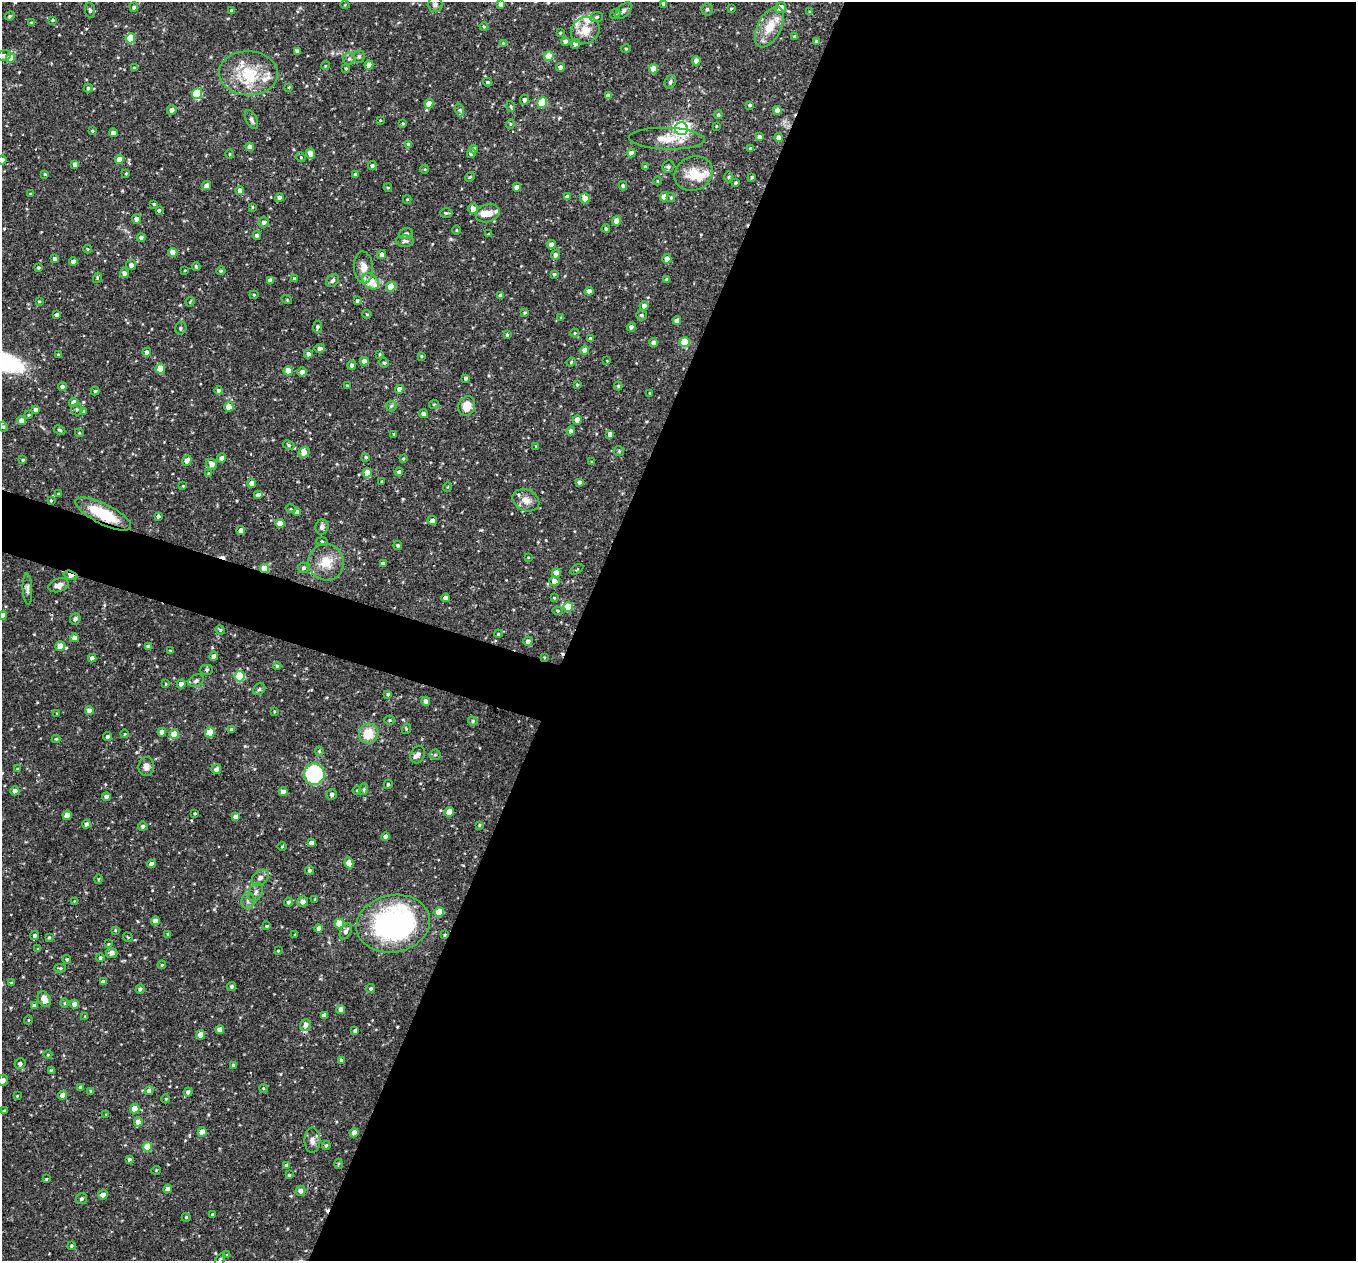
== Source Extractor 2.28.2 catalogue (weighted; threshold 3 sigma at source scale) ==
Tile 12 of 4 x 4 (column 4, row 3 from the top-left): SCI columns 4065-5418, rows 1524-2782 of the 5421 x 5435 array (HDU 1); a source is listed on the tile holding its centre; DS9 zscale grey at full resolution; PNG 1358 x 1263 px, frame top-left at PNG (2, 2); each listed source drawn as its Kron ellipse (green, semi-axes under 4 px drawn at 4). Shown black and unused: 60% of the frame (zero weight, under 2 of 3 exposures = <1% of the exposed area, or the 3 px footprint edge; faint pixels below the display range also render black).
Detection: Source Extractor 2.28.2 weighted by HDU 2 'WHT'; one run over the whole footprint, this tile lists its part. Background 0.0768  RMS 0.0052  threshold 0.0233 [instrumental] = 3 sigma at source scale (4.5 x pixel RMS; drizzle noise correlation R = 1.50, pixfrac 1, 0.05/0.05 arcsec/px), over >= 5 px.
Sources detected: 420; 1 inside a brighter object's white glare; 3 cosmic-ray / hot-pixel residue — neither listed nor drawn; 13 inside a brighter listed object's ellipse — not listed separately; the other 403 listed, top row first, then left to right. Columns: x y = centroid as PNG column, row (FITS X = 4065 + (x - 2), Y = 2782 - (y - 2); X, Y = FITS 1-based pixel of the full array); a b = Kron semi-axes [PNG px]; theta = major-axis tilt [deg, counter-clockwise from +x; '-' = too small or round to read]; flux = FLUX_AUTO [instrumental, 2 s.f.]
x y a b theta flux
664 3 4 4 - 2.3
501 4 4 4 - 2.2
345 5 4 3 - 0.42
435 5 7 7 - 1.5
134 7 4 4 - 1.2
781 8 5 5 - 5.3
707 9 6 5 - 1
731 9 3 3 - 0.46
90 10 8 5 -82 1.2
232 11 4 3 - 1.7
623 11 10 5 46 1.5
810 12 4 4 - 0.5
615 14 6 4 43 0.65
10 16 5 4 - 0.75
597 17 6 5 - 0.95
53 20 3 3 - 0.54
32 23 4 4 - 0.76
484 26 4 3 - 0.57
769 27 22 12 62 11
585 30 15 12 32 7.2
560 33 3 3 - 0.51
794 36 4 3 - 0.79
130 38 5 4 - 15
565 41 4 4 - 1.9
816 41 4 3 - 0.63
503 43 3 3 - 0.43
575 44 5 4 - 2.7
626 49 5 3 - 0.52
297 51 4 4 - 1.4
4 56 7 5 14 1.9
359 56 6 5 - 0.86
549 56 5 4 - 11
11 58 5 4 - 9.8
349 59 6 6 - 1
696 61 4 4 - 2.3
369 65 4 4 - 5.4
325 66 4 3 - 0.4
560 67 4 4 - 2.4
134 68 3 3 - 0.64
346 68 4 3 - 0.69
653 69 4 4 - 8.9
248 73 29 22 -3 21
487 82 4 3 - 0.65
670 82 7 5 68 1.2
289 87 4 4 - 0.47
88 88 4 4 - 0.78
197 94 5 5 - 24
608 96 4 4 - 3.2
524 100 5 4 - 1.6
542 103 5 5 - 21
429 104 4 4 - 6.6
750 105 4 3 - 0.83
511 106 5 3 - 0.63
172 110 5 4 - 2.4
460 110 6 4 -72 0.88
777 110 4 4 - 2.6
718 115 4 4 - 1.1
251 120 10 5 -64 1.5
380 120 4 2 - 0.34
403 124 3 3 - 0.51
510 124 4 4 - 0.62
716 126 3 2 - 0.32
681 129 6 6 - 150
92 131 4 3 - 0.61
113 133 4 4 - 2.9
760 137 4 4 - 1.6
779 137 4 4 - 3.2
667 139 38 11 -2 9.9
409 145 4 4 - 1.8
250 147 4 4 - 2.9
751 148 4 3 - 1.3
474 149 4 4 - 1.3
471 153 5 4 - 2.3
631 153 4 4 - 2.6
230 154 5 3 - 0.39
311 154 5 4 - 4.4
301 157 5 4 - 0.62
2 160 5 4 - 2.3
119 160 4 4 - 7.3
75 164 4 4 - 2.3
372 166 4 4 - 1
645 167 4 3 - 0.65
668 167 6 5 - 1.1
425 169 4 3 - 0.42
126 173 3 3 - 0.43
45 174 4 4 - 0.59
356 174 4 3 - 1.5
694 174 20 17 26 9.4
470 177 5 4 - 0.56
729 177 5 3 - 0.56
752 177 3 3 - 0.58
657 181 4 3 - 0.4
736 183 3 3 - 0.6
207 185 5 4 - 2.8
623 186 4 3 - 0.76
388 187 4 4 - 0.64
517 187 4 4 - 3.2
240 190 4 4 - 2.7
31 194 4 3 - 0.58
567 197 4 4 - 2.5
664 197 4 4 - 4.4
279 198 4 4 - 1.8
585 198 5 5 - 3.7
671 198 4 4 - 0.65
407 199 4 4 - 0.45
154 204 3 3 - 0.69
252 207 4 3 - 0.46
473 209 5 4 - 4
159 210 4 4 - 0.91
446 213 6 5 - 0.78
488 213 12 9 17 5.4
137 219 4 4 - 2.5
616 221 4 4 - 6.1
264 222 5 5 - 1.5
606 229 4 4 - 0.83
457 230 4 3 - 0.48
406 234 7 5 17 1.1
488 234 4 3 - 0.45
257 235 4 4 - 1.5
141 237 4 4 - 1.4
405 241 9 5 0 1.4
551 245 4 4 - 3.4
87 249 4 3 - 0.38
173 252 4 4 - 6.9
382 255 4 4 - 2.6
555 255 5 4 - 1.9
55 259 4 4 - 2
667 259 4 4 - 3.3
73 262 4 4 - 3.2
131 265 5 5 - 2
196 267 4 2 - 0.67
363 267 16 9 -87 4.9
38 268 3 3 - 0.81
185 270 3 2 - 0.32
221 271 4 4 - 0.63
124 273 4 4 - 2.4
554 274 3 3 - 0.82
97 278 5 3 - 0.49
294 278 3 3 - 0.47
666 279 4 4 - 0.69
270 280 4 4 - 2.7
332 281 7 5 45 1.3
371 281 9 6 -42 9.9
391 287 5 4 - 11
589 291 4 4 - 3.3
254 295 4 4 - 0.53
501 296 4 4 - 2.5
287 300 5 3 - 0.45
39 301 3 3 - 0.43
357 301 4 4 - 0.97
190 302 5 3 - 0.45
644 306 4 4 - 2.3
525 313 3 3 - 0.62
367 314 4 4 - 0.61
57 315 3 3 - 1.4
642 315 5 5 - 0.92
561 317 4 4 - 0.62
677 320 4 4 - 2.4
318 326 6 4 82 0.92
631 327 4 4 - 1.4
181 328 6 5 - 1.1
575 333 4 4 - 0.45
507 335 4 3 - 0.68
590 339 4 4 - 1.5
685 342 5 5 - 18
653 343 4 4 - 2.3
320 348 5 4 - 1.2
585 350 4 4 - 4.6
147 352 4 4 - 2.3
58 354 3 3 - 0.44
308 354 4 4 - 1.8
380 354 3 3 - 0.48
421 356 4 3 - 0.5
364 361 4 4 - 3.2
607 361 3 2 - 0.32
571 362 5 3 - 0.45
384 363 5 4 - 0.61
352 365 5 4 - 1.7
160 369 5 4 - 9.8
288 371 4 4 - 9.3
302 372 4 4 - 2.4
466 378 3 3 - 1.2
347 385 3 3 - 0.43
577 385 3 3 - 0.74
618 386 4 4 - 0.66
62 387 4 4 - 1.9
399 389 4 4 - 3.1
95 391 4 4 - 0.63
219 391 4 4 - 1.6
650 393 3 3 - 0.41
74 402 4 4 - 6.2
434 404 5 4 - 0.64
391 406 5 5 - 0.9
467 406 10 8 67 6.6
229 407 5 4 - 9.7
76 409 6 6 - 0.91
36 410 4 4 - 3.2
84 411 4 3 - 0.83
423 414 4 4 - 2
29 415 3 3 - 0.46
577 420 4 4 - 5
22 421 4 4 - 4.3
3 427 5 4 - 0.9
60 430 6 4 -27 0.61
571 431 4 4 - 1.6
79 433 4 4 - 0.56
393 434 4 2 - 0.34
610 434 4 4 - 3
289 445 6 4 -28 0.88
536 446 4 3 - 0.45
619 451 5 5 - 0.63
304 453 6 5 - 3.1
366 457 3 3 - 0.66
221 458 4 4 - 2.3
403 459 4 4 - 0.51
23 460 4 3 - 0.69
187 461 5 4 - 3.4
592 461 3 2 - 0.37
212 464 6 5 - 2.9
399 472 4 4 - 1.6
208 473 4 3 - 0.43
367 473 4 4 - 8.4
382 481 3 2 - 0.59
579 482 4 3 - 1.6
252 484 4 4 - 4.6
183 486 3 3 - 0.4
447 487 5 3 - 0.38
58 494 4 3 - 0.46
258 495 4 4 - 2.3
526 500 14 10 -25 4.3
51 501 3 3 - 0.49
291 509 5 3 - 0.48
297 512 4 4 - 2.8
103 514 31 10 -27 21
158 516 4 3 - 1.1
432 521 5 4 - 2
280 523 4 4 - 7.6
322 527 7 6 - 1.7
241 530 4 4 - 3.1
322 541 6 4 -3 0.57
398 546 4 4 - 0.97
528 557 4 2 - 0.32
326 562 18 18 - 9.8
383 563 4 3 - 1.6
265 568 4 4 - 16
303 568 5 5 - 1.1
577 569 7 2 31 0.53
556 573 4 4 - 5.9
71 575 7 4 -16 5.9
554 581 5 5 - 2.9
59 585 10 6 17 2.8
27 589 15 4 -87 1.6
445 598 4 4 - 2.6
554 598 4 3 - 0.42
568 607 5 5 - 16
557 611 5 4 - 0.69
3 615 4 4 - 2.6
75 619 5 5 - 1.2
220 630 5 4 - 0.62
498 634 4 3 - 0.44
74 638 4 4 - 2.6
528 641 4 4 - 1.9
60 646 5 4 - 6.4
148 646 4 4 - 2
170 651 3 3 - 0.52
213 656 4 4 - 1.7
544 657 4 3 - 0.42
92 658 4 4 - 1.7
277 666 4 4 - 0.65
206 670 6 5 - 0.85
240 676 5 5 - 28
196 681 8 5 28 1.2
166 684 4 2 - 0.43
181 684 4 4 - 2.3
259 689 7 5 45 0.91
388 694 4 3 - 1.1
426 701 4 4 - 2
89 710 4 4 - 2.6
275 711 3 2 - 0.45
57 713 3 2 - 0.34
390 720 5 4 - 0.59
473 721 5 4 - 0.87
406 729 5 3 - 0.44
232 730 4 4 - 1.8
162 732 4 4 - 3.4
210 732 5 4 - 16
124 734 4 3 - 0.34
174 734 5 4 - 8.6
369 734 10 9 - 10
107 737 4 4 - 1.4
56 739 4 4 - 0.63
319 751 4 4 - 0.58
418 755 9 7 67 1.6
435 755 5 5 - 0.7
146 767 9 8 - 2.7
18 769 4 3 - 0.78
216 769 5 5 - 2.3
314 774 10 10 - 61
388 784 5 4 - 0.81
364 789 6 4 71 0.73
357 790 4 3 - 0.39
15 791 4 4 - 2.7
283 792 4 4 - 2.6
332 794 5 5 - 1.6
106 797 4 4 - 2.6
449 812 5 4 - 7.5
195 813 3 2 - 0.48
67 815 5 4 - 5.9
236 817 4 4 - 2.5
86 824 4 4 - 1.9
479 825 4 3 - 0.64
143 826 4 4 - 1
386 837 4 4 - 2.8
311 843 4 4 - 2.6
282 847 5 3 - 0.48
349 863 5 4 - 5.8
151 864 4 4 - 2.7
309 870 4 4 - 0.81
260 878 9 6 39 2.1
99 879 5 3 - 0.44
256 892 10 6 62 2
315 899 4 3 - 0.44
74 901 4 2 - 0.32
248 901 8 6 88 1.8
288 902 4 4 - 1
303 902 5 5 - 2.8
439 912 5 4 - 11
155 921 4 4 - 3.6
339 924 5 4 - 11
393 924 37 28 11 110
267 926 4 3 - 0.53
319 928 4 4 - 2.6
115 930 4 3 - 0.48
346 931 8 5 63 1.9
168 934 4 4 - 0.52
35 935 5 4 - 1
295 935 3 3 - 0.49
445 935 4 3 - 0.53
49 937 4 3 - 0.67
128 937 5 3 - 0.44
108 944 4 3 - 0.44
38 949 4 4 - 0.57
278 951 3 3 - 0.5
112 953 5 5 - 1.9
100 958 4 4 - 1
67 959 4 4 - 0.72
162 965 4 3 - 0.52
60 968 6 3 -1 0.59
103 982 4 4 - 3
11 983 3 3 - 0.44
231 986 4 4 - 0.99
140 989 5 4 - 1.1
371 989 5 4 - 1
44 999 8 6 -64 4
65 1003 5 3 - 0.52
74 1004 4 4 - 2.6
34 1005 4 3 - 1.6
341 1009 4 4 - 3.2
324 1015 4 4 - 2.3
85 1016 3 3 - 0.36
28 1020 4 3 - 0.36
305 1025 6 5 - 2.9
220 1030 4 4 - 3.2
355 1031 4 3 - 1
201 1035 4 4 - 6.9
48 1055 4 3 - 0.4
341 1061 4 4 - 1.8
20 1064 5 5 - 1.2
233 1065 4 4 - 1.2
51 1070 4 3 - 0.5
3 1080 5 5 - 2.2
81 1087 4 4 - 1.4
263 1088 4 3 - 0.44
91 1091 4 4 - 0.66
149 1091 4 4 - 2.7
188 1092 4 4 - 1.4
63 1095 4 4 - 3.5
17 1096 3 3 - 0.36
166 1099 4 3 - 0.36
135 1109 5 4 - 8
4 1111 3 3 - 0.75
106 1114 4 3 - 0.39
138 1122 4 4 - 4.8
202 1132 4 4 - 6
354 1133 5 4 - 2.8
312 1140 12 8 90 2.6
326 1145 4 3 - 0.67
147 1147 5 4 - 12
129 1159 4 4 - 1.1
338 1164 5 3 - 0.54
287 1166 4 4 - 2.4
156 1170 5 3 - 0.33
289 1175 3 3 - 0.64
46 1179 3 3 - 0.49
168 1189 4 4 - 2.6
300 1191 5 5 - 2.9
103 1195 5 4 - 2.7
82 1199 6 5 - 1.3
212 1214 3 2 - 0.51
186 1217 4 4 - 0.54
71 1246 4 3 - 0.68
227 1255 4 4 - 0.46
220 1259 7 3 63 0.59
Overlapping masked pixels (flux is a lower limit): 5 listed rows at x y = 103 514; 265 568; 71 575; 544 657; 445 935
Isophote crosses this tile's border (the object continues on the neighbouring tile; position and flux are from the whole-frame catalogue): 7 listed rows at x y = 664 3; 4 56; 2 160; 3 615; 18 769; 3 1080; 220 1259